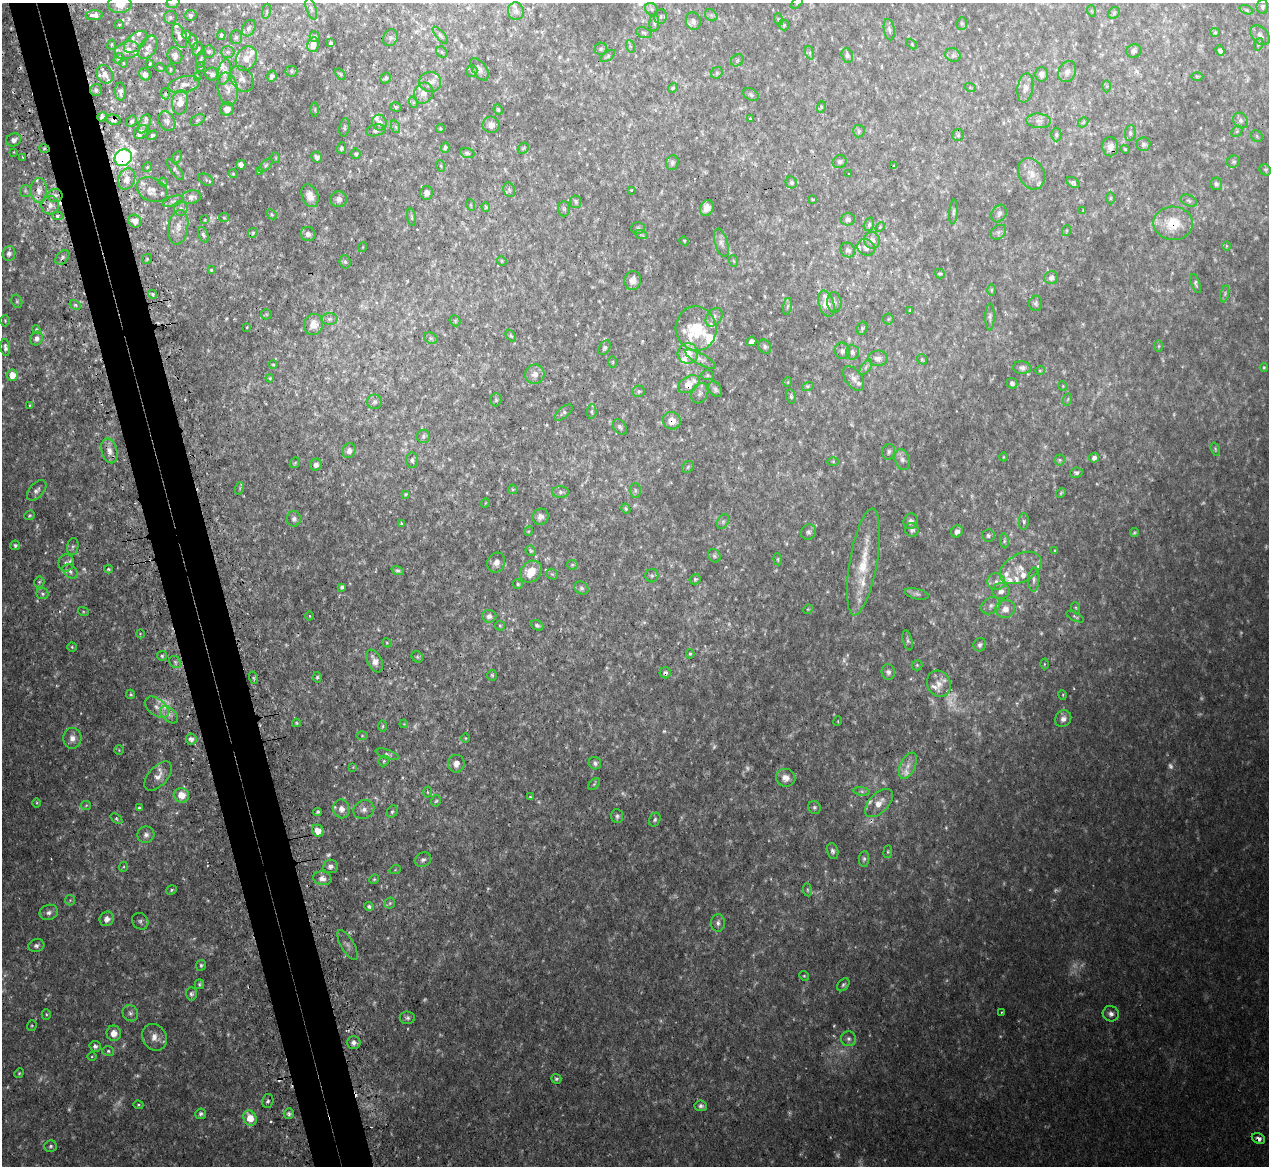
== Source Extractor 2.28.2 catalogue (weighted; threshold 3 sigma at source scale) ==
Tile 11 of 4 x 4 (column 3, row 3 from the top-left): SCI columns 2567-3833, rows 1328-2491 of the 5131 x 5103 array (HDU 1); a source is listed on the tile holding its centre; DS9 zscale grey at full resolution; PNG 1271 x 1168 px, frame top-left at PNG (2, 3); each listed source drawn as its Kron ellipse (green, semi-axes under 4 px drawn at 4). Shown black and unused: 5% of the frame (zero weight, under 2 of 3 exposures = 4% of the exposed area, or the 3 px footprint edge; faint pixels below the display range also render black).
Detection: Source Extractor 2.28.2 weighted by HDU 2 'WHT'; one run over the whole footprint, this tile lists its part. Background 0.0864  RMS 0.0083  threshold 0.0374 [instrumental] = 3 sigma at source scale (4.5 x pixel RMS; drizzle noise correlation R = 1.50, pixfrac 1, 0.05/0.05 arcsec/px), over >= 5 px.
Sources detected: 567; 54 too faint to see at this stretch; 12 cosmic-ray / hot-pixel residue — neither listed nor drawn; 34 inside a brighter listed object's ellipse — not listed separately; the other 467 listed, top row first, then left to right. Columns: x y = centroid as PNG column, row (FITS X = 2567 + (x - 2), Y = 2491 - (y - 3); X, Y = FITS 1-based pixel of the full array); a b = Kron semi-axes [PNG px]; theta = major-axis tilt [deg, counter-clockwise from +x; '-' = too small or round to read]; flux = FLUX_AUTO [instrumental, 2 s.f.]
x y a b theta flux
173 3 7 5 20 1.4
797 3 7 4 45 1.3
120 4 11 9 3 11
1262 7 7 5 81 2.2
311 9 11 5 -72 2.2
652 9 7 6 - 1.8
1246 10 7 4 -20 1.2
266 11 8 4 81 1.2
516 11 9 8 - 2.9
1092 11 6 3 -70 0.77
1114 13 6 5 - 1.5
94 15 8 5 3 7.6
191 15 6 5 - 1.6
711 15 7 5 -44 1.9
170 17 6 6 - 1.7
661 17 7 6 - 2
778 19 6 4 -71 1.1
693 21 9 7 -74 3.4
654 23 8 5 85 1.9
962 23 6 5 - 1.3
119 25 4 3 - 0.97
784 25 5 5 - 1.4
249 28 9 6 61 2.6
889 30 11 5 -80 2
1215 32 5 4 - 1.2
644 33 8 5 -20 1.6
186 34 4 4 - 2.3
221 35 5 3 - 1.5
440 35 10 4 -50 2
1260 35 11 7 -46 3.7
179 36 12 6 -69 5.7
315 36 5 5 - 1.3
236 37 7 6 - 1.8
390 38 9 7 65 2.2
135 42 14 8 42 5.5
194 42 8 4 -81 1.4
331 43 4 3 - 1.4
912 44 6 4 -47 1
1259 44 6 4 70 1.3
112 45 5 3 - 0.83
313 45 7 5 80 6.7
630 46 6 4 -71 1.1
148 47 13 8 58 5
198 49 7 5 75 2.2
601 49 6 6 - 1.7
127 50 13 8 17 7
1134 51 7 6 - 2.2
1220 51 5 4 - 2.9
209 52 6 6 - 1.6
227 52 7 5 0 2
442 52 6 5 - 1.6
810 53 7 4 -72 1.7
847 55 8 5 -74 2.6
953 55 8 6 -22 2.3
175 56 8 7 - 3.7
608 56 8 4 36 1.5
118 58 6 4 57 1.4
201 59 9 4 72 1.5
246 59 13 10 63 8.5
737 60 7 5 45 1.7
123 63 4 3 - 0.69
150 64 3 2 - 0.79
160 67 5 3 - 0.67
201 67 5 3 - 0.75
170 69 5 3 - 0.84
479 69 13 7 -56 3.5
291 71 6 5 - 1.4
472 71 6 5 - 1.5
224 72 13 6 78 5.3
1067 72 11 8 63 4
717 73 6 5 - 1.5
105 74 9 7 -56 5.3
145 74 6 5 - 4.2
212 74 6 6 - 2.7
340 74 6 3 -53 0.87
1042 74 7 6 - 3
197 76 3 2 - 0.67
272 76 6 4 63 2.4
1197 76 6 4 0 1.1
386 78 6 5 - 1.9
242 79 14 10 -53 6.5
430 82 11 10 - 5.7
184 84 16 8 12 6.2
1107 86 6 4 -89 1.1
970 87 5 3 - 0.75
673 88 5 4 - 1.1
1025 88 15 7 81 5.4
228 89 17 10 -78 7.8
96 90 6 6 - 1.9
121 92 9 5 -86 3.3
423 93 10 9 - 6.8
165 94 5 4 - 0.95
751 95 8 6 -29 1.9
180 102 12 8 83 8.5
413 102 6 4 -72 1.1
396 107 6 4 -16 1.4
821 107 6 3 74 1.1
227 109 7 6 - 6.3
315 110 7 3 -90 0.97
498 110 5 3 - 1.2
102 117 5 4 - 1.8
750 119 3 3 - 6.1
113 120 7 5 -14 2.7
197 120 8 5 28 1.5
1241 120 8 6 -47 3.1
132 121 6 4 58 2.1
167 121 10 8 -58 3.1
1039 121 12 7 -4 3.5
1083 122 6 4 47 1.2
379 123 8 7 - 4
144 124 10 5 65 2.6
491 125 8 8 - 4.8
344 127 9 5 80 1.5
396 127 6 4 -71 1.4
440 129 4 4 - 1.1
376 130 10 5 11 2.4
859 131 6 5 - 1.6
1237 131 6 4 46 1.3
141 132 8 6 40 3.6
1130 133 8 5 83 2
152 135 5 4 - 1.3
958 135 6 6 - 1.5
1056 135 7 5 -89 1.6
1257 136 6 5 - 1.3
14 140 8 6 21 4.5
1144 144 7 7 - 2.3
445 147 5 4 - 1.6
1110 147 9 8 - 5.6
44 148 5 3 - 0.93
341 148 6 4 85 1.4
523 148 6 4 44 1.1
1125 149 4 3 - 0.96
14 152 4 2 - 0.62
467 153 7 4 -15 1.6
356 154 5 4 - 1.5
23 157 3 2 - 1
177 157 7 4 60 1.1
317 157 6 5 - 2.3
123 158 9 8 - 170
276 158 5 3 - 0.72
840 162 7 6 - 1.8
1233 162 6 6 - 1.9
672 163 7 6 - 2.3
241 165 5 4 - 4
266 165 8 4 46 1.6
894 165 3 2 - 0.96
441 166 6 3 -71 1
147 167 5 4 - 1
175 169 13 5 -52 2.3
1265 170 6 5 - 1.5
259 172 4 4 - 1.2
233 174 5 4 - 0.85
848 174 3 2 - 1.3
1031 174 16 12 -63 8.6
127 179 11 8 68 7.5
206 180 8 5 -31 1.8
163 182 4 3 - 0.81
791 183 6 5 - 1.9
1073 183 7 4 -35 2
1216 184 6 6 - 2.2
39 190 12 8 89 7.1
152 190 16 11 -25 7.6
509 190 7 5 -70 1.9
631 190 3 3 - 1.3
25 191 6 5 - 1.6
426 193 7 6 - 4.7
55 196 7 6 - 3
310 196 12 8 -70 7.2
191 197 9 6 11 3.7
1111 198 6 4 89 0.97
339 199 8 8 - 3.9
813 199 3 2 - 0.81
173 201 11 5 16 2.4
1189 201 8 5 -23 2
576 202 6 5 - 1.6
50 205 9 9 - 4.9
471 205 6 3 -71 0.88
486 207 4 4 - 0.91
181 208 7 7 - 2.9
707 208 8 6 64 5.8
564 209 7 6 - 1.7
1083 210 4 3 - 0.58
953 212 12 3 85 1.8
999 213 9 7 59 3.1
272 214 5 3 - 0.95
57 216 5 4 - 2.2
412 217 8 3 -79 1.1
224 218 5 4 - 0.82
848 219 7 6 - 3.1
205 220 4 2 - 0.72
135 221 7 6 - 5.3
1173 223 19 17 0 25
869 224 7 5 74 1.8
178 227 17 10 81 8.7
880 227 5 3 - 0.84
638 228 7 6 - 1.5
1066 231 5 3 - 0.81
998 232 9 6 41 2.2
253 233 5 4 - 1.2
308 234 7 7 - 3.2
641 234 6 4 -20 1.2
203 235 8 5 -69 1.8
872 240 8 8 - 5.6
684 241 5 4 - 0.93
721 243 14 6 -74 3.7
1226 246 5 3 - 0.69
363 247 5 3 - 0.59
866 247 9 7 -35 5.1
848 250 7 7 - 3.2
9 253 7 6 - 3.1
62 257 8 5 48 2.3
147 259 5 4 - 1.3
502 261 5 4 - 0.91
734 261 6 3 -70 0.94
345 262 6 5 - 1.7
211 270 4 3 - 0.85
940 274 5 4 - 1.5
1051 278 7 6 - 3.8
633 280 9 8 - 5.4
1196 283 10 4 -72 1.7
991 290 6 4 90 1
152 294 5 4 - 1.9
1225 294 8 3 77 1.6
17 301 7 5 -69 1.5
834 302 10 7 -85 3.1
1036 303 8 6 85 2
826 304 13 7 -73 16
75 305 6 4 -29 1.5
787 306 8 4 80 1.5
910 310 4 3 - 0.68
266 314 5 5 - 0.98
714 317 10 7 53 3.3
990 317 13 4 89 2.6
329 319 8 6 1 2.4
888 319 5 5 - 1.1
5 321 5 4 - 1.1
455 321 6 5 - 1.2
313 324 11 9 72 8.2
247 327 4 2 - 0.61
862 328 7 5 70 1.4
696 329 22 20 -82 31
36 330 4 3 - 1
511 336 7 3 -54 0.98
36 338 7 6 - 3.6
431 338 7 5 -30 1.9
751 341 5 4 - 3.7
1159 346 6 4 89 1
5 347 8 5 -82 2.5
765 347 7 6 - 2.3
604 348 8 5 57 1.8
842 351 8 7 - 3
852 352 7 6 - 2.5
688 354 10 10 - 10
878 358 10 7 1 4
700 359 17 5 -29 4.4
922 359 5 4 - 1.1
613 362 6 3 90 0.86
273 364 5 3 - 0.83
866 367 9 4 55 1.9
1264 367 4 3 - 1
1022 368 9 6 -4 3.1
1040 370 5 3 - 0.73
535 374 10 9 - 5.4
12 375 6 5 - 9.7
707 375 6 5 - 1.3
270 378 4 3 - 0.91
854 378 14 8 -54 4.8
788 382 5 3 - 0.64
1012 383 6 5 - 2
689 384 12 7 33 13
808 386 6 4 17 1.2
1063 386 5 4 - 0.77
715 389 8 6 -55 2.2
639 391 6 5 - 1.6
700 393 10 8 63 3.4
791 396 7 4 -81 1.7
1068 399 6 4 71 1.1
496 400 6 5 - 1.5
374 402 7 7 - 2
30 405 4 2 - 0.73
592 411 7 4 85 1.6
564 412 11 5 41 2.1
672 421 9 8 - 10
620 427 8 6 -53 2.2
423 436 7 6 - 2.1
1215 449 7 4 -73 1.2
109 451 12 8 -75 5.9
349 451 7 6 - 3.3
889 452 8 6 74 2.3
1003 457 4 3 - 0.61
1094 458 5 5 - 2.6
412 460 8 6 -89 2.2
902 460 11 7 -72 3.5
1060 460 5 5 - 1.4
833 461 6 4 -1 0.89
295 463 6 4 45 1
316 465 6 6 - 3.5
688 467 6 5 - 1.4
1076 473 6 5 - 1.7
240 488 6 4 72 1.1
513 489 5 4 - 1.1
37 490 12 7 48 3.7
635 490 7 5 -89 1.8
560 492 8 5 0 2.2
1061 493 5 4 - 1
406 494 4 4 - 0.83
485 503 4 3 - 0.56
626 509 5 4 - 1.4
29 515 5 4 - 1.2
540 517 8 7 - 4
294 519 8 7 - 2.7
723 521 8 5 63 1.7
911 521 8 7 - 3.4
1024 522 8 5 85 1.8
401 523 4 4 - 1.1
912 530 7 6 - 2.3
529 531 5 3 - 0.74
957 531 6 5 - 3.2
809 532 8 7 - 2.3
1134 533 5 4 - 1.2
988 535 6 6 - 1.8
1004 541 7 4 -83 1.5
15 545 5 4 - 1.7
73 547 9 5 80 2
1055 550 4 3 - 0.77
531 551 5 4 - 1.1
714 556 7 6 - 2.1
778 559 6 4 -84 1.1
496 562 10 8 68 5
863 562 54 13 80 30
66 563 9 7 79 3.5
572 565 5 5 - 1.1
1021 568 22 14 28 14
108 569 4 3 - 1.3
397 570 6 4 -18 1.5
70 571 8 6 -39 3.1
531 572 12 9 45 14
552 574 6 4 -41 1.2
652 576 6 6 - 1.7
695 579 6 5 - 1.7
1034 580 12 5 87 3.1
39 582 5 5 - 1.4
996 582 9 8 - 4.7
518 584 5 5 - 1.4
342 587 4 4 - 1.8
581 588 7 6 - 2.2
1001 591 8 8 - 4.9
42 594 6 5 - 1.8
917 594 12 5 -13 2.5
991 606 10 8 35 3.8
1076 608 5 3 - 0.83
808 609 5 4 - 0.87
1005 609 10 9 - 7.2
83 611 5 3 - 0.95
310 616 4 3 - 0.65
489 616 7 6 - 3.3
1075 617 9 3 -27 1.3
537 625 6 5 - 1.8
500 626 5 4 - 1
140 634 4 3 - 0.58
908 640 10 4 -75 1.8
387 643 5 3 - 0.79
980 645 7 6 - 2.4
72 647 4 4 - 1.1
690 654 4 4 - 0.94
162 656 5 5 - 1.4
417 657 6 5 - 1.3
375 661 12 7 -65 6
175 662 6 5 - 1.7
1044 664 5 3 - 0.73
917 665 5 5 - 1.1
888 672 8 6 -79 3
665 673 5 5 - 1.9
492 675 5 5 - 1.2
317 677 5 4 - 1.2
254 678 6 4 -71 1.2
939 684 13 11 -63 9.3
130 694 4 4 - 1.4
1063 695 5 3 - 0.78
157 707 13 8 -37 6.5
169 715 10 6 -45 4
1063 719 8 7 - 4.2
838 721 5 3 - 0.65
296 723 4 4 - 0.94
404 724 4 3 - 0.72
383 726 6 4 89 1.1
362 736 6 4 0 1.1
72 738 10 9 - 6.3
465 738 4 3 - 0.72
191 739 5 5 - 3.6
119 750 5 5 - 1
387 754 12 4 -18 2.2
384 761 6 5 - 1.3
595 763 6 6 - 2.5
456 764 9 8 - 5
908 766 14 7 65 6.6
353 767 3 3 - 0.6
158 776 18 9 48 7.2
786 778 10 9 - 6.9
594 784 7 4 45 1.3
862 791 8 4 -9 2.1
427 792 5 3 - 0.87
181 795 8 7 - 12
530 797 4 4 - 1.1
436 801 6 5 - 1.2
37 803 5 3 - 0.82
879 803 17 9 46 9.1
86 805 5 4 - 0.95
814 807 7 6 - 1.8
139 808 4 3 - 1.6
341 809 9 8 - 6.3
364 810 11 9 24 4.9
318 812 4 3 - 1.6
392 812 6 5 - 1.6
617 816 7 6 - 2.1
116 819 6 4 -37 1.3
655 819 7 5 66 1.9
318 831 6 5 - 8.9
146 835 8 8 - 4.1
833 851 8 5 -75 2.6
888 852 6 3 82 1
864 859 8 5 83 2.1
423 860 8 7 - 2.7
330 866 7 7 - 3.1
123 867 5 3 - 0.87
395 870 6 3 19 0.8
322 878 9 7 -11 5
374 879 5 4 - 1.1
171 890 5 4 - 1.4
807 890 6 3 -82 1.1
70 900 5 5 - 1.2
390 903 5 5 - 1.5
369 906 4 4 - 2
49 912 9 7 20 4
107 919 7 7 - 5
140 921 9 7 -47 2.5
718 923 9 7 87 2.8
347 945 17 6 -59 3.6
36 946 8 6 16 3
201 965 5 5 - 1.5
804 976 5 4 - 0.97
199 984 5 5 - 1.4
843 985 7 5 51 1.8
191 994 6 5 - 2.3
1002 1012 3 2 - 0.66
130 1013 8 7 - 3
46 1014 5 4 - 1.1
1111 1014 8 7 - 3.7
407 1018 8 6 -5 2.2
32 1025 5 4 - 1.1
114 1033 7 7 - 7.3
155 1037 14 11 -58 7.7
849 1039 7 7 - 3
354 1043 7 6 - 3.6
95 1046 6 5 - 2.4
108 1051 6 5 - 1.8
92 1057 4 3 - 0.85
19 1073 5 4 - 1.1
556 1079 5 4 - 1.5
268 1101 7 5 75 1.9
138 1105 5 4 - 1
701 1106 6 5 - 2.5
201 1114 5 5 - 2
289 1114 5 5 - 2.1
250 1118 8 6 -60 17
1258 1138 7 5 -28 3.8
50 1146 6 5 - 1.7
Overlapping masked pixels (flux is a lower limit): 10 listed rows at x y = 113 120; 44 148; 123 158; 55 196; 1173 223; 826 304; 689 384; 672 421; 665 673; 1258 1138
Isophote crosses this tile's border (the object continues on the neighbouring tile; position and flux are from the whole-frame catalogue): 3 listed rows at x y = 173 3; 797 3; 120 4
Unlisted compact peaks at least as high as the median listed source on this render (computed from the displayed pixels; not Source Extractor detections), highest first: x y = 271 1121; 488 888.